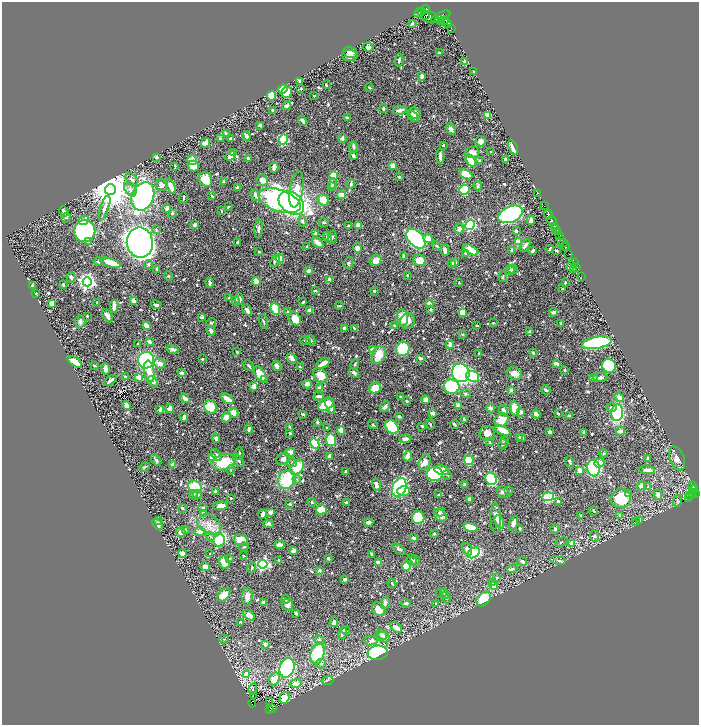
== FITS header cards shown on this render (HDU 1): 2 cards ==
NAXIS1  =                 1393
NAXIS2  =                 1445

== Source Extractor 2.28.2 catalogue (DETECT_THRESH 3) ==
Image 1393 x 1445 px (HDU 1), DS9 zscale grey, zoomed out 1/2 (1 PNG px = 2 x 2 image px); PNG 701 x 727 px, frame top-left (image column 1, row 1445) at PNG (2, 2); each listed source drawn as its Kron ellipse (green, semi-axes under 4 px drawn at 4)
Background 0.682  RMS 0.0087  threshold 0.026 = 3 sigma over >= 5 px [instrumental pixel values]
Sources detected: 862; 27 cannot appear on this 1/2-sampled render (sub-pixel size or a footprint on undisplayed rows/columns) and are neither listed nor drawn; of the other 835, the 500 brightest by FLUX_AUTO listed and drawn (335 fainter detections omitted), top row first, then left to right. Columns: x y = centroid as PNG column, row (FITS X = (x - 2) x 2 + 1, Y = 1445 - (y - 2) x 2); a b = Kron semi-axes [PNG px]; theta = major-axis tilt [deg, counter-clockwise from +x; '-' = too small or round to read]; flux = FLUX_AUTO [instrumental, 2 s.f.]
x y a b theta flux
425 10 4 3 - 350
421 12 3 1 - 19
419 13 5 3 - 60
426 15 2 1 - 33
441 16 10 4 24 1400
430 17 9 5 -16 15
440 20 3 2 - 270
444 21 5 2 - 170
441 22 2 1 - 130
412 23 3 2 - 3.6
447 23 5 4 - 900
451 28 2 1 - 32
368 47 5 4 - 4.5
350 52 7 5 -18 8.1
439 53 3 3 - 2.6
349 55 7 5 -3 7.5
399 60 6 3 79 4.4
465 61 2 2 - 11
474 72 3 2 - 7.3
422 76 4 3 - 6.8
300 81 4 3 - 6.7
326 85 3 2 - 2.1
369 87 4 2 - 2.5
283 89 5 3 - 53
301 89 3 3 - 2.4
286 92 5 5 - 46
272 96 5 4 - 38
314 96 2 2 - 2.7
287 106 4 4 - 3.9
383 109 4 3 - 3.2
273 110 4 3 - 2.3
400 110 7 3 11 8.2
415 113 6 5 - 10
487 115 3 2 - 16
413 116 7 3 -42 8.2
347 118 4 3 - 3.8
303 121 5 3 - 6.1
260 125 3 2 - 6.4
451 129 6 4 -54 7.7
226 133 3 2 - 2.3
246 136 5 3 - 9
230 138 2 2 - 2.5
342 138 5 3 - 6.9
220 139 4 3 - 2.7
283 140 5 4 - 130
480 141 5 5 - 9
205 143 5 3 - 16
443 145 2 2 - 3
353 147 5 3 - 4.6
513 147 8 3 -65 15
233 152 3 2 - 5.9
472 152 7 5 4 15
491 152 2 2 - 2.2
230 156 5 3 - 13
353 156 4 3 - 5.8
440 156 7 3 -89 10
156 157 3 3 - 2.2
248 159 3 3 - 4.9
505 159 3 2 - 3.1
192 160 5 5 - 26
471 161 7 4 -56 36
480 161 4 3 - 3.4
175 166 3 2 - 2.1
193 166 6 5 - 21
393 166 4 4 - 12
274 167 5 4 - 9.4
466 174 7 4 -28 32
334 175 4 3 - 39
399 177 3 3 - 2.6
206 179 8 6 -62 43
132 180 8 5 -49 5.8
263 180 5 5 - 15
223 182 3 2 - 3.5
333 183 5 3 - 2.4
351 184 4 4 - 4.5
161 185 6 6 - 9.4
171 186 8 3 -68 18
478 186 5 3 - 2.6
237 187 2 2 - 3.2
331 187 4 3 - 8.2
130 189 8 5 -57 8.3
296 189 18 6 81 39
110 190 5 5 - 6900
464 190 5 5 - 110
538 193 2 1 - 11
255 195 6 3 -61 10
342 195 4 3 - 22
143 196 15 11 68 590
212 196 3 2 - 3.2
183 198 5 2 - 2.5
323 200 6 5 - 39
279 201 22 10 -20 390
291 203 14 10 -38 570
544 206 2 1 - 5.1
228 207 4 3 - 2.3
104 208 13 4 71 8.7
167 209 4 3 - 6.5
64 211 5 3 - 11
222 211 2 2 - 4.2
172 213 3 2 - 2.8
511 214 13 8 23 600
548 214 5 2 - 530
66 218 5 4 - 2.6
84 220 5 4 - 7.3
531 220 4 3 - 5.1
302 221 5 4 - 3.9
552 221 5 2 - 300
324 223 5 3 - 2.3
195 225 4 3 - 4
358 225 4 4 - 14
470 225 5 4 - 170
348 226 3 2 - 5.1
554 226 3 3 - 55
556 228 4 2 - 43
259 229 9 3 85 5.7
459 229 5 5 - 6.9
156 230 4 3 - 2.4
85 231 11 10 - 300
516 231 2 2 - 6.8
557 231 3 2 - 140
316 233 3 3 - 3.5
560 236 3 2 - 130
327 237 5 3 - 6.6
332 237 7 3 79 2.5
428 238 5 4 - 14
416 239 11 7 -47 260
561 240 4 4 - 200
88 242 2 2 - 11
140 242 15 13 -81 2400
237 242 3 2 - 2.3
518 242 3 3 - 27
318 243 6 3 -44 20
564 243 2 1 - 100
525 245 7 3 53 6.4
437 246 5 3 - 3.6
565 246 4 3 - 400
307 247 3 2 - 4.1
357 248 5 4 - 7.7
550 249 4 2 - 3.1
445 250 6 3 -84 7.8
471 250 8 3 -30 32
512 250 3 2 - 5.3
533 250 3 2 - 4.9
556 251 3 2 - 3
259 252 3 2 - 2
465 253 3 3 - 2.1
569 254 2 1 - 120
403 256 4 2 - 2.9
280 259 4 3 - 26
98 261 4 3 - 3.3
275 261 6 3 65 5.5
376 261 6 5 - 16
420 261 6 5 - 29
455 262 3 3 - 2.8
110 263 10 4 -18 28
348 263 6 4 70 3.3
452 263 4 3 - 3.3
574 263 3 1 - 32
149 264 4 3 - 2.5
570 266 5 2 - 4
577 267 2 1 - 21
157 269 3 3 - 3.5
513 269 5 4 - 2.9
510 270 5 4 - 2.2
574 270 4 2 - 3.7
309 271 4 4 - 5.9
407 275 3 2 - 1.9
168 276 5 4 - 2.5
71 277 5 3 - 4.4
503 277 5 3 - 2.1
582 277 2 1 - 4.4
329 279 4 3 - 13
87 282 4 4 - 690
256 282 4 3 - 16
565 282 3 2 - 2.4
209 283 5 2 - 4.7
459 283 2 2 - 2.5
63 285 3 2 - 2.4
33 286 3 3 - 10
562 289 2 2 - 2.2
315 291 4 2 - 1.9
374 291 2 2 - 3.7
35 293 2 2 - 4.5
229 297 3 3 - 1.9
239 299 6 4 -85 6.4
235 300 4 3 - 2.7
133 301 3 3 - 13
303 302 3 3 - 2.5
52 303 4 3 - 12
96 303 3 3 - 2.2
429 304 4 3 - 8.7
156 305 5 3 - 6.6
114 306 6 3 -88 12
339 306 4 2 - 2.6
275 309 6 4 -71 68
431 309 3 3 - 3.5
247 310 6 4 -55 6.5
310 311 3 3 - 11
288 312 3 3 - 2.7
462 312 4 3 - 21
554 312 4 3 - 6.7
87 316 2 2 - 1.9
107 316 7 4 -61 9.1
202 317 4 3 - 2.8
402 318 8 5 -86 21
295 319 7 5 -50 26
80 321 6 5 - 5.1
263 321 8 3 -71 2.5
408 321 8 7 - 12
211 323 5 4 - 2.4
493 323 3 3 - 2.2
561 323 3 2 - 3.2
146 325 3 3 - 13
395 326 3 3 - 2.8
477 326 3 2 - 2
344 328 3 3 - 6
354 328 4 2 - 2.2
211 331 5 4 - 7.9
530 331 4 3 - 2.8
462 334 4 2 - 2.2
311 340 5 4 - 3.1
149 341 4 3 - 6.9
305 341 5 3 - 2.2
597 343 15 6 11 190
138 344 3 2 - 1.9
450 344 4 3 - 7.7
173 349 6 3 -17 6.4
403 349 7 6 - 160
372 350 4 4 - 8.2
237 352 2 2 - 3.3
533 353 4 4 - 2.5
479 354 2 2 - 2.8
378 355 9 6 62 30
292 358 5 3 - 9.3
420 358 3 2 - 7.3
202 359 2 2 - 2.1
146 360 8 8 - 230
75 362 8 4 -34 22
323 363 7 3 31 16
160 364 6 5 - 11
355 364 5 3 - 2.7
556 364 4 3 - 8
94 365 2 2 - 1.9
249 366 6 3 -44 2.9
277 366 5 3 - 11
609 366 7 6 - 89
300 367 3 2 - 2
106 369 6 3 -80 9.7
565 370 3 2 - 3.2
149 372 11 5 -81 19
181 373 3 2 - 5.8
354 373 6 3 -38 4.7
461 373 9 8 - 460
260 374 9 5 -57 36
515 374 8 6 -23 12
320 375 8 6 -51 23
125 376 3 2 - 1.9
473 376 6 5 - 78
139 377 3 3 - 20
593 378 4 3 - 7.4
600 378 7 4 6 5.9
111 380 7 2 39 7.7
265 380 4 3 - 2.2
153 382 6 4 -58 9
307 384 4 4 - 15
254 386 4 3 - 13
451 387 8 7 - 140
320 388 4 3 - 14
375 388 6 5 - 34
511 390 3 2 - 9.3
546 390 5 3 - 3.2
465 394 5 4 - 3.1
319 396 5 2 - 4.3
400 397 2 2 - 2.1
619 397 5 4 - 8.8
185 398 5 3 - 11
227 399 7 3 -35 19
426 400 4 4 - 8.7
406 401 4 3 - 2.1
326 404 9 5 32 40
126 405 4 3 - 10
330 405 8 4 -71 15
458 405 3 3 - 12
210 407 7 6 - 47
385 407 6 3 45 7.3
612 407 5 4 - 5.6
170 408 4 3 - 12
491 408 5 4 - 5.5
515 409 7 4 -76 37
160 410 4 3 - 4.5
503 410 5 3 - 7.7
520 412 4 3 - 8.5
234 413 5 4 - 15
433 413 2 2 - 14
558 413 3 2 - 2.4
617 413 8 6 83 140
303 414 4 3 - 4.5
536 414 4 2 - 8.5
399 416 3 3 - 4.2
569 416 4 3 - 4
184 417 4 2 - 7.6
226 417 5 4 - 12
464 419 3 2 - 5.8
501 420 7 6 - 28
317 422 4 3 - 2
430 424 5 3 - 2.4
454 424 4 3 - 3.6
373 425 5 3 - 2
422 426 2 2 - 5.2
290 427 4 2 - 5.9
392 427 8 5 -50 100
327 428 3 2 - 3.1
249 429 4 2 - 4.6
341 430 4 3 - 16
503 430 8 3 -26 37
620 431 5 3 - 10
550 432 3 3 - 4.9
584 432 4 3 - 2.2
290 433 3 3 - 2.8
487 433 8 7 - 11
522 437 4 3 - 4.4
216 438 4 4 - 4
519 438 3 3 - 7.5
405 439 6 3 3 5.5
331 440 6 5 - 64
505 440 3 3 - 4.1
490 442 4 3 - 2.4
315 443 5 4 - 110
503 444 5 3 - 3.3
290 453 5 4 - 15
604 453 4 4 - 2.2
239 454 6 3 81 2.7
216 455 6 4 -53 8.2
329 456 3 3 - 8.7
407 456 5 3 - 13
212 458 4 4 - 35
648 458 4 3 - 1.9
677 458 12 7 -68 13
283 459 7 5 29 7.6
156 460 7 3 -55 4.3
469 460 5 4 - 67
239 461 7 3 -53 4.4
224 462 12 8 15 61
425 462 8 5 68 18
570 462 6 3 -70 3.1
292 463 5 3 - 2.1
599 463 5 3 - 19
172 465 3 2 - 21
144 467 5 2 - 2.2
297 467 8 5 56 60
594 468 8 6 -79 150
231 470 5 3 - 2.3
442 470 7 4 -12 24
579 470 3 3 - 11
647 470 8 3 -6 11
345 471 3 2 - 2.4
435 474 8 7 - 180
447 475 5 2 - 2
287 479 10 8 59 80
297 479 4 3 - 2.5
491 479 6 5 - 160
465 484 3 2 - 3.5
376 485 6 4 -74 9.6
641 486 4 3 - 9.4
693 486 2 2 - 34
195 487 7 6 - 74
399 487 10 7 69 150
648 487 3 3 - 2.6
694 488 2 2 - 57
693 490 2 1 - 40
215 491 4 2 - 2.3
404 491 6 4 0 22
509 491 3 3 - 3
503 492 7 5 -16 5.4
197 494 4 3 - 4.2
629 494 3 3 - 7.6
692 494 3 3 - 160
696 494 3 2 - 200
193 495 5 4 - 4
439 495 2 2 - 2.7
658 495 5 3 - 11
691 496 3 2 - 43
548 497 6 4 7 160
231 498 2 2 - 2.2
621 498 10 9 - 58
689 498 4 1 - 21
470 499 3 3 - 13
558 501 3 2 - 3.6
677 501 6 4 72 3.2
312 502 4 3 - 2
346 502 3 3 - 2.5
290 504 2 2 - 4.6
220 506 7 3 5 15
182 508 4 2 - 2.9
203 508 3 3 - 2.3
321 510 5 4 - 62
594 511 4 3 - 2.2
271 512 3 3 - 17
440 512 5 3 - 5
204 513 3 3 - 4.7
262 514 4 2 - 9.8
440 515 7 5 -44 11
580 516 3 3 - 1.8
620 516 4 2 - 6.4
418 518 6 6 - 73
496 518 15 5 -89 11
159 520 3 3 - 2.4
640 521 3 3 - 5.5
368 522 5 3 - 6.8
499 522 7 4 -67 15
635 522 4 4 - 2.6
513 523 7 4 69 9.7
158 524 6 4 -56 6.6
209 524 13 9 -30 21
268 524 5 3 - 6.6
470 528 7 3 -18 37
520 528 2 2 - 4.2
555 529 4 3 - 4.1
185 530 4 3 - 2.1
181 532 5 4 - 11
200 532 6 4 -14 10
434 534 3 2 - 1.9
210 536 5 3 - 2.9
595 536 6 4 -71 3.2
414 538 3 2 - 6.7
219 540 6 5 - 91
241 540 7 5 -13 46
561 542 7 3 29 2.1
572 543 4 3 - 8.8
279 545 5 3 - 11
244 547 5 3 - 2.1
399 549 8 3 -32 4.3
467 549 6 4 -71 6.8
293 551 4 3 - 13
210 553 2 2 - 1.9
473 553 7 5 31 140
182 554 4 4 - 14
372 554 3 2 - 3.2
244 556 3 3 - 1.9
328 558 3 2 - 6.2
229 559 4 3 - 2.9
279 560 3 2 - 3
412 560 6 4 -65 5.4
415 560 5 4 - 2.6
558 560 8 3 -11 4.5
522 561 5 3 - 6.6
224 562 7 5 -65 21
378 562 3 3 - 9.4
263 564 4 4 - 300
407 566 4 4 - 53
205 567 5 3 - 12
252 568 5 3 - 2.1
512 569 5 3 - 3.8
319 570 2 2 - 13
497 578 3 3 - 2.5
345 579 3 2 - 5.7
492 582 3 3 - 2.8
392 583 4 2 - 2.7
494 586 4 4 - 5.1
441 593 5 4 - 2.4
444 593 5 3 - 3.2
224 595 8 5 45 28
247 597 9 5 88 12
446 598 6 3 -67 3.1
285 599 4 3 - 3.2
484 599 8 6 48 58
263 602 3 3 - 3.9
385 603 6 4 76 13
406 603 4 3 - 4.4
436 604 3 3 - 2.5
287 605 6 5 - 11
379 609 7 6 - 21
296 613 3 3 - 2.6
249 615 6 4 -29 16
241 622 4 2 - 2.4
334 622 5 4 - 7.1
396 627 6 3 -34 21
345 630 4 2 - 2.9
342 633 6 3 75 6.3
381 634 6 5 - 5.5
384 637 6 5 - 5.6
224 639 5 4 - 2.1
319 640 5 4 - 4.7
371 641 7 4 11 7.4
265 644 4 4 - 6.6
318 653 11 6 76 110
378 653 10 7 6 280
321 664 5 4 - 4.6
287 668 10 7 73 250
246 675 4 3 - 49
274 679 7 5 60 25
327 680 6 4 16 4.3
296 683 6 3 13 14
253 689 6 3 79 2.4
253 695 3 1 - 4.8
284 698 6 4 73 41
270 701 3 2 - 3.8
252 703 4 2 - 37
269 709 4 2 - 46
272 709 2 1 - 4.3
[335 fainter detections neither listed nor drawn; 27 sub-pixel or undisplayed-footprint detections neither listed nor drawn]